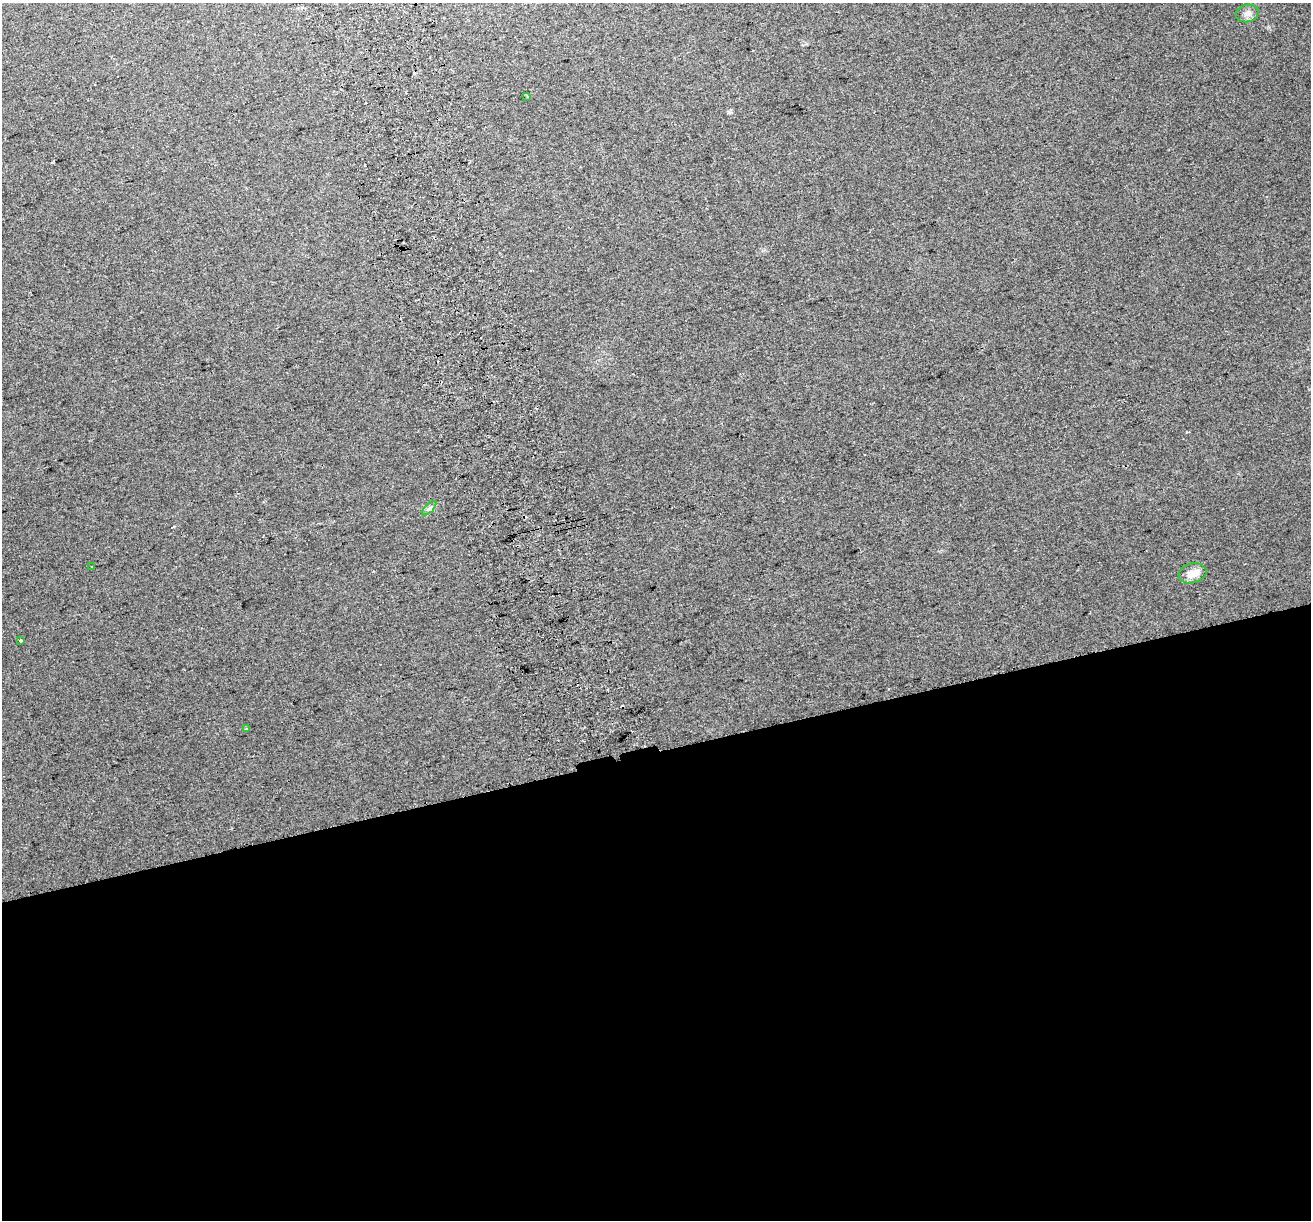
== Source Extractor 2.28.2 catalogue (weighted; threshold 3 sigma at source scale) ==
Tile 15 of 4 x 4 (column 3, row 4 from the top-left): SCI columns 2658-3966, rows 120-1337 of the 5314 x 5062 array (HDU 1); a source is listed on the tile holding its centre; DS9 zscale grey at full resolution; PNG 1313 x 1222 px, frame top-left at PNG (2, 3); each listed source drawn as its Kron ellipse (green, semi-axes under 4 px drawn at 4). Shown black and unused: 38% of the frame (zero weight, under 2 of 3 exposures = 2% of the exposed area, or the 3 px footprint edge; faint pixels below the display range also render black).
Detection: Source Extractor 2.28.2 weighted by HDU 2 'WHT'; one run over the whole footprint, this tile lists its part. Background 0.038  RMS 0.012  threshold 0.054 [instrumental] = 3 sigma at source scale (4.5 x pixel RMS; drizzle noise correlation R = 1.50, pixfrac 1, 0.0396/0.0396 arcsec/px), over >= 5 px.
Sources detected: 14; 7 cosmic-ray / hot-pixel residue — neither listed nor drawn; the other 7 listed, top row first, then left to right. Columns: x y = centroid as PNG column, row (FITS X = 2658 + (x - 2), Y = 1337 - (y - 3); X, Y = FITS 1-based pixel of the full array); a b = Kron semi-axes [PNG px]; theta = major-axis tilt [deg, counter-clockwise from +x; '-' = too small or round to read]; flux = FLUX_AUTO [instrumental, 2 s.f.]
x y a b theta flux
1247 13 11 8 13 6.1
527 96 3 2 - 1.2
429 508 9 3 45 2.2
92 567 3 3 - 1.7
1193 573 14 10 14 14
20 641 3 3 - 3.9
246 729 3 3 - 1.2